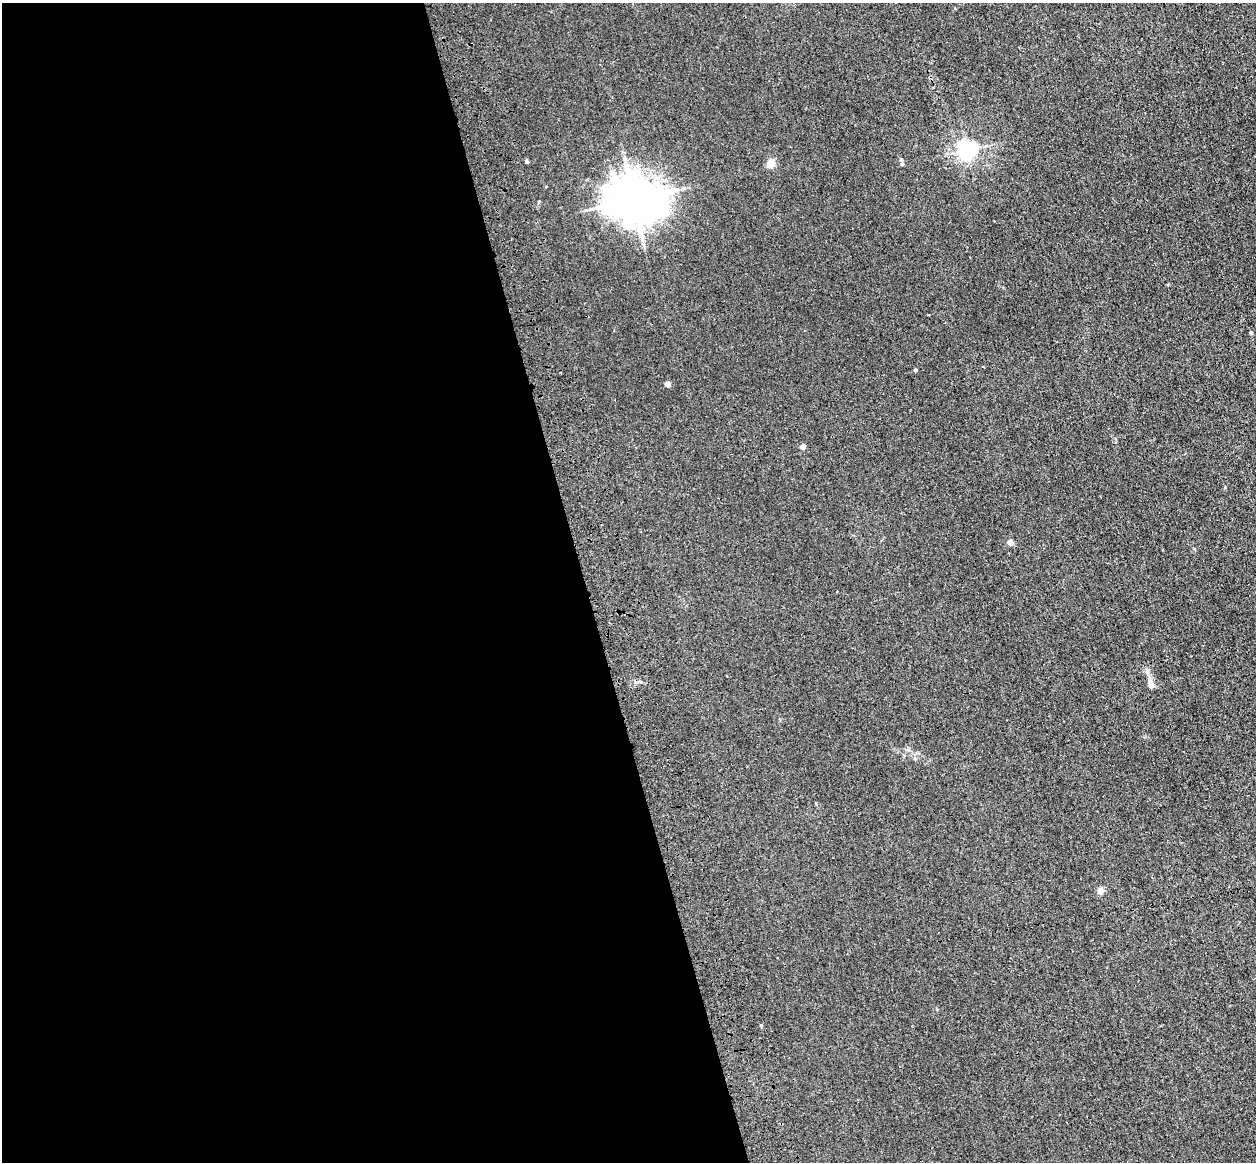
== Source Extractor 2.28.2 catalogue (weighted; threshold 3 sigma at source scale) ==
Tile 9 of 4 x 4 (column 1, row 3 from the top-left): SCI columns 114-1367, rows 1445-2604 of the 5241 x 5093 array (HDU 1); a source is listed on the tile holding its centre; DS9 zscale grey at full resolution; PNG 1258 x 1164 px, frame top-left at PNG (2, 3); no overlay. Shown black and unused: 47% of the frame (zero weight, under 3 of 4 exposures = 6% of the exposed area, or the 3 px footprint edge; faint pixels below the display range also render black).
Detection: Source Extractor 2.28.2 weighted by HDU 2 'WHT'; one run over the whole footprint, this tile lists its part. Background 0.0213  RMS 0.0051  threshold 0.0228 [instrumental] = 3 sigma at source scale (4.5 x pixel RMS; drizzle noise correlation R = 1.50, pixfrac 1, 0.05/0.05 arcsec/px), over >= 5 px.
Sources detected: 13; all 13 listed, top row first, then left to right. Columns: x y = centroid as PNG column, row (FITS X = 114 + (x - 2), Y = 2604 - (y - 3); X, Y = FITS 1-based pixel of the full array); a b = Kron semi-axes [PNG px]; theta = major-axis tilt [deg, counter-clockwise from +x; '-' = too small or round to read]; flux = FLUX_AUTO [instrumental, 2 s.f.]
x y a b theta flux
967 150 6 6 - 220
901 159 4 4 - 0.56
527 161 4 4 - 0.83
771 164 5 4 - 15
902 164 4 4 - 0.86
634 200 15 12 -9 1900
1251 333 4 3 - 0.83
915 370 4 4 - 0.5
668 384 4 4 - 4.2
803 447 4 4 - 3.2
1010 543 4 4 - 4
1150 684 12 8 -74 2.6
1100 891 5 4 - 5.7
Unlisted compact peaks at least as high as the median listed source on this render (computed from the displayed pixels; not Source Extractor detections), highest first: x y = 761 1025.